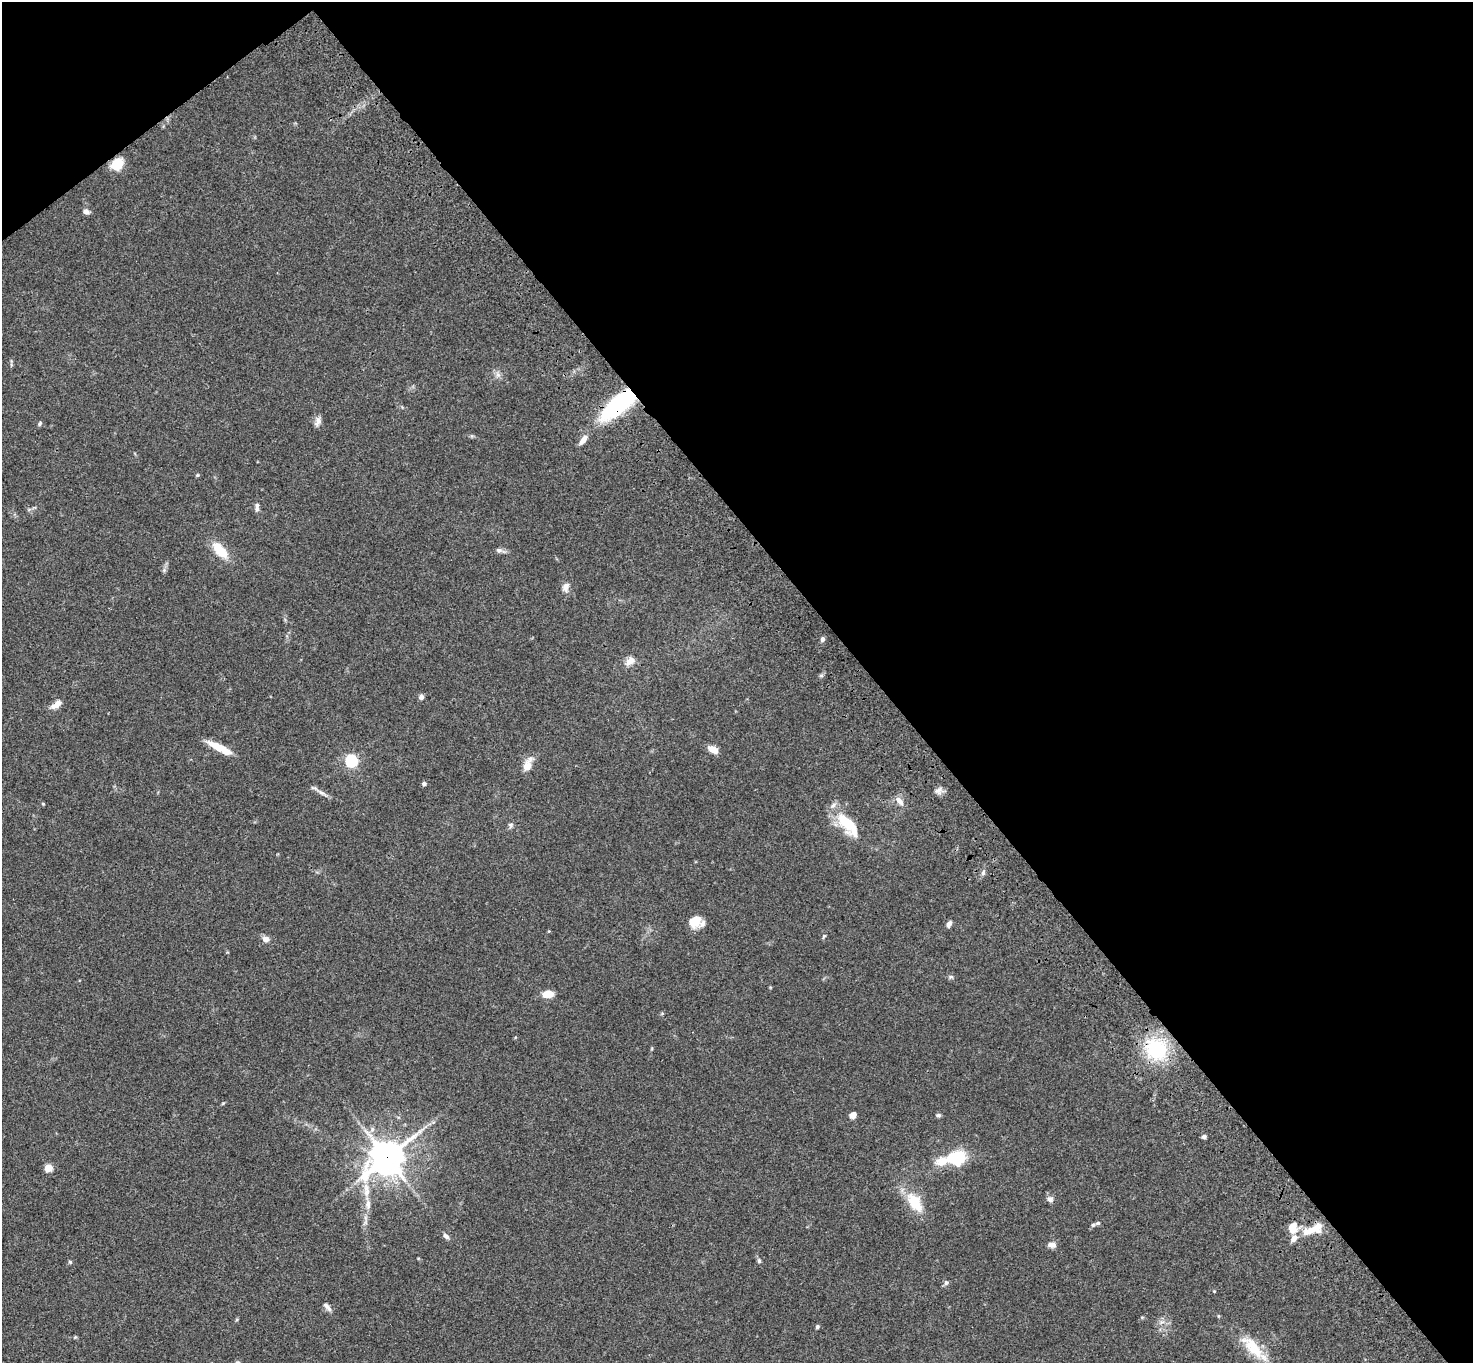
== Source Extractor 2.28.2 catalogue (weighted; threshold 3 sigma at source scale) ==
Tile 3 of 4 x 4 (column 3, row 1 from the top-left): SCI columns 3049-4519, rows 4463-5823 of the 6093 x 6062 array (HDU 1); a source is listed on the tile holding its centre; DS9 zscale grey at full resolution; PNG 1475 x 1365 px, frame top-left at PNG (2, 2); no overlay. Shown black and unused: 42% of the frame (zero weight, under 3 of 4 exposures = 6% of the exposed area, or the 3 px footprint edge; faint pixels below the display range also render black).
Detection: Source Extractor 2.28.2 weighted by HDU 2 'WHT'; one run over the whole footprint, this tile lists its part. Background 0.0598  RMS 0.0052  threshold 0.0233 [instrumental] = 3 sigma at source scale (4.5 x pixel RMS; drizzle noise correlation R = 1.50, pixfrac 1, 0.05/0.05 arcsec/px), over >= 5 px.
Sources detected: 64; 1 inside a brighter object's white glare — not listed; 6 inside a brighter listed object's ellipse — not listed separately; the other 57 listed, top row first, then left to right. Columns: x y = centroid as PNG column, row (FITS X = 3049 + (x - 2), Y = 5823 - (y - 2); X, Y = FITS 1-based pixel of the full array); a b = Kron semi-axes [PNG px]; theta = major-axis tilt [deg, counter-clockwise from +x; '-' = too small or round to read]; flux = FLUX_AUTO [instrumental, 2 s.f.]
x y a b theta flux
117 164 13 10 43 10
86 211 7 5 -26 2.3
498 375 8 7 - 1.8
620 403 36 13 40 71
318 421 13 7 75 2.3
40 423 6 5 - 0.8
583 440 15 6 57 3.4
197 475 5 4 - 0.58
257 507 13 5 88 1.7
220 550 24 11 -49 10
499 550 9 6 -9 1.5
566 587 12 8 71 2.7
822 639 6 5 - 1.5
630 661 15 9 33 3.6
421 697 6 5 - 1.6
56 704 14 7 37 3.8
219 747 27 8 -24 8.9
713 749 9 6 -30 5.6
351 761 6 6 - 73
527 765 15 7 69 6.4
424 784 4 4 - 1.4
938 790 10 8 41 2.2
322 793 16 5 -33 2.3
900 801 14 7 -50 3
43 804 4 3 - 0.43
849 824 29 15 -42 19
511 825 7 6 - 1.1
983 873 8 5 65 1.3
694 921 12 11 - 8.6
949 924 8 5 66 1.9
824 936 6 4 61 0.68
266 939 8 7 - 2.8
951 977 6 5 - 0.87
548 994 9 6 5 8.8
1156 1049 19 17 -32 40
223 1103 6 3 19 0.47
853 1115 7 5 41 3.1
938 1115 6 5 - 0.98
1204 1137 5 4 - 1.2
387 1158 14 11 40 820
954 1158 28 13 13 26
48 1168 5 5 - 13
366 1190 21 7 -87 5.5
1050 1199 8 8 - 1.8
915 1202 31 16 -58 13
1098 1223 9 5 26 1.2
1310 1231 32 10 12 9.4
446 1236 9 5 -44 1.6
1051 1245 11 7 -5 2.4
759 1261 6 5 - 0.95
70 1262 5 5 - 0.69
946 1283 6 5 - 1.3
1214 1291 4 4 - 0.36
327 1307 14 5 -48 2
817 1327 4 4 - 0.97
75 1337 4 4 - 0.52
1253 1347 39 15 -49 15
Overlapping masked pixels (flux is a lower limit): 4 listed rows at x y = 117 164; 620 403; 1156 1049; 387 1158
Isophote crosses this tile's border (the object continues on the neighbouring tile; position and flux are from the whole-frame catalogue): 1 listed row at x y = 1253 1347